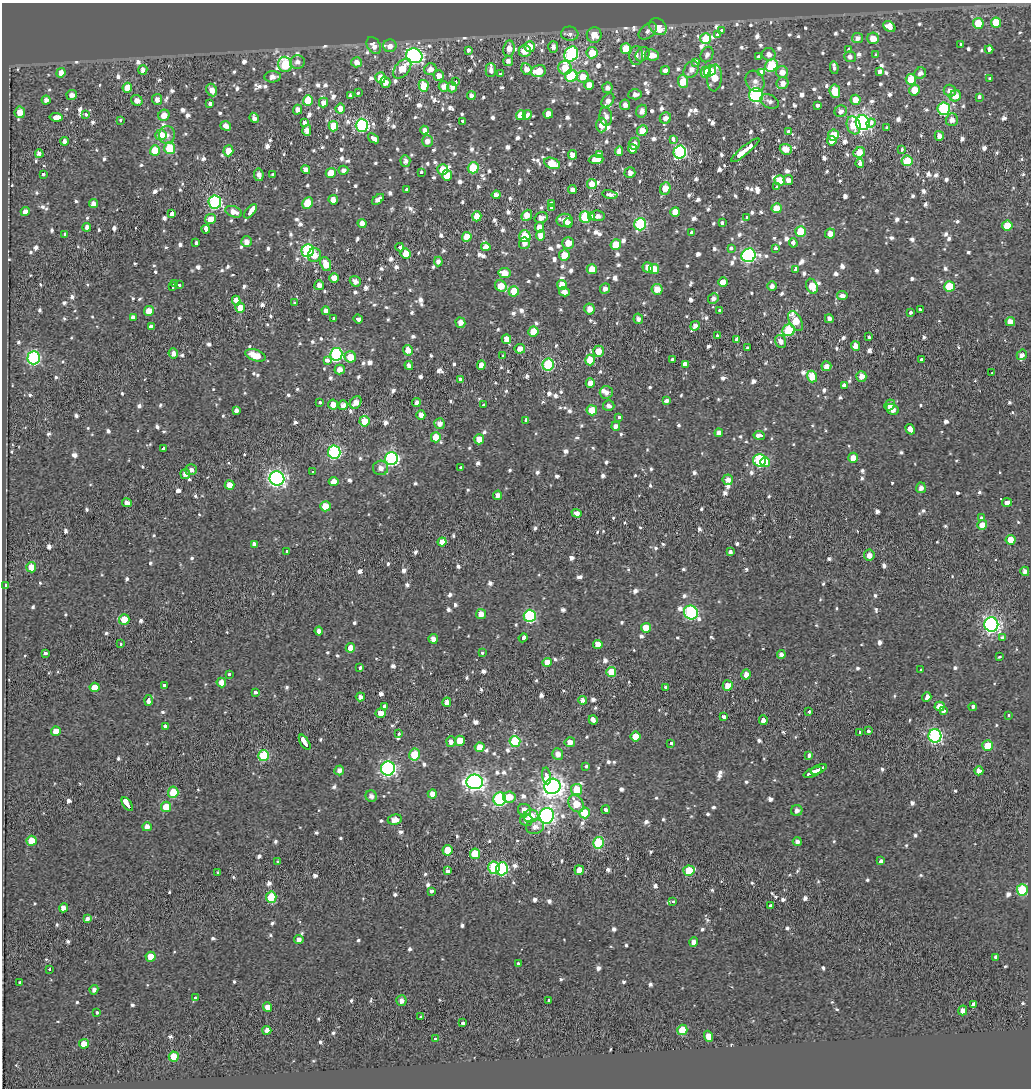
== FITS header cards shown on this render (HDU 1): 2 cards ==
NAXIS1  =                 1029
NAXIS2  =                 1086

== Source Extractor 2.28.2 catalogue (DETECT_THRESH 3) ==
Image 1029 x 1086 px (HDU 1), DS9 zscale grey, 1 PNG px = 1 image px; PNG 1033 x 1090 px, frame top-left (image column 1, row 1086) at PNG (2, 3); each listed source drawn as its Kron ellipse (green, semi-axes under 4 px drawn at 4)
Background -0.157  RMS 0.11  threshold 0.32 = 3 sigma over >= 5 px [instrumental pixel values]
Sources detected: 1261; of the 1261, the 500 brightest by FLUX_AUTO listed and drawn (761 fainter detections omitted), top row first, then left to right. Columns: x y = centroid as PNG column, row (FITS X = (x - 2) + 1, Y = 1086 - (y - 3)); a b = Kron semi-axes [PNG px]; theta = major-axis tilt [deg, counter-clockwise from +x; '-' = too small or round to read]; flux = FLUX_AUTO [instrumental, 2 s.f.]
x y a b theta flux
978 23 5 5 - 220
996 23 5 5 - 220
658 27 9 7 -39 140
889 27 6 5 - 420
722 30 4 3 - 52
648 31 10 6 41 37
570 34 9 7 -3 37
718 34 4 3 - 130
594 35 8 7 - 110
857 38 5 5 - 46
873 38 5 5 - 120
706 39 5 5 - 280
374 45 9 6 -58 63
961 45 3 3 - 65
390 46 6 6 - 65
529 47 5 5 - 110
553 47 6 5 - 43
509 49 8 5 82 70
626 49 5 5 - 240
849 49 4 3 - 61
989 49 4 3 - 370
468 50 3 3 - 100
525 51 6 6 - 86
592 53 5 5 - 170
571 54 8 6 59 1100
642 54 8 6 47 43
707 54 8 6 65 37
769 54 7 6 - 51
652 55 7 5 -7 83
876 55 3 3 - 41
414 56 8 7 - 1900
636 56 9 7 87 35
759 56 3 3 - 67
850 57 6 5 - 35
508 61 5 5 - 34
297 62 7 6 - 40
356 62 5 5 - 51
696 62 3 3 - 86
285 64 7 7 - 600
771 65 7 5 49 430
565 68 7 6 - 150
834 68 6 3 -79 60
402 69 11 7 50 140
430 69 6 5 - 64
526 69 6 5 - 53
143 70 5 4 - 50
491 70 7 5 -90 41
691 70 9 6 54 59
538 71 7 6 - 150
665 71 4 4 - 46
710 71 6 5 - 270
705 72 5 5 - 140
782 72 6 6 - 78
879 72 3 3 - 230
61 73 5 4 - 70
761 73 4 3 - 750
920 73 6 5 - 38
500 74 4 3 - 130
439 76 5 5 - 62
571 76 6 6 - 510
273 77 8 5 4 55
583 77 6 5 - 110
380 78 5 5 - 110
715 78 13 7 84 150
911 79 5 5 - 180
990 79 4 3 - 100
683 81 6 5 - 200
755 81 11 9 -62 51
385 82 5 5 - 59
456 82 3 3 - 49
782 83 6 6 - 55
589 85 5 4 - 94
424 86 6 5 - 220
444 86 5 5 - 64
452 87 5 5 - 44
127 88 5 5 - 150
607 88 5 5 - 40
212 90 6 5 - 61
915 90 5 5 - 120
835 91 7 5 -83 150
950 91 6 6 - 47
358 93 3 3 - 52
635 94 7 5 2 37
72 95 5 5 - 40
350 95 3 3 - 78
756 95 7 6 - 1400
471 96 4 4 - 40
955 96 6 5 - 110
979 97 3 3 - 160
157 99 5 5 - 44
46 100 4 4 - 41
137 100 6 5 - 44
608 100 8 5 52 39
856 100 5 5 - 99
308 101 5 5 - 310
770 101 10 6 -27 36
210 103 4 3 - 120
323 103 5 4 - 59
625 105 5 5 - 43
817 105 3 3 - 110
340 108 5 5 - 76
944 109 6 6 - 830
298 110 5 4 - 45
642 111 6 5 - 43
841 111 6 6 - 40
20 112 6 5 - 90
85 114 3 3 - 92
548 114 5 4 - 75
164 115 6 5 - 80
521 115 5 5 - 140
527 115 5 3 - 220
56 117 6 4 -9 580
606 117 9 6 -82 38
254 118 5 4 - 35
665 118 6 5 - 53
121 120 3 3 - 73
952 120 6 6 - 49
463 121 3 3 - 76
304 123 3 3 - 120
863 123 7 7 - 2800
871 123 4 3 - 61
362 125 6 6 - 1200
601 125 7 5 90 92
854 125 9 6 -71 150
226 126 5 4 - 52
333 126 5 5 - 190
887 127 3 3 - 79
307 130 5 4 - 57
424 130 4 4 - 39
642 131 5 5 - 100
788 131 3 3 - 59
161 135 5 5 - 150
167 135 9 8 - 43
833 135 5 5 - 140
939 136 5 4 - 57
373 138 6 3 -38 300
673 139 4 3 - 120
65 141 4 4 - 40
427 141 5 5 - 49
832 141 5 4 - 67
634 144 6 5 - 39
170 148 6 5 - 430
633 149 4 4 - 61
786 149 6 5 - 94
902 149 3 3 - 55
155 150 5 5 - 230
745 150 18 3 39 990
228 151 5 5 - 94
619 151 5 4 - 46
680 152 6 6 - 1200
859 152 6 5 - 120
39 154 4 4 - 39
572 155 5 4 - 71
600 155 4 3 - 610
596 159 7 4 5 120
405 161 6 5 - 35
907 161 5 5 - 330
552 163 8 5 -20 190
860 164 5 3 - 170
473 168 5 5 - 330
306 169 4 4 - 62
443 169 5 5 - 130
343 170 5 4 - 34
421 172 3 3 - 66
331 173 5 5 - 130
630 173 5 5 - 46
43 174 3 3 - 52
259 175 6 4 -82 39
273 175 4 3 - 96
447 175 5 5 - 170
780 180 5 5 - 130
788 180 5 5 - 47
592 184 5 5 - 120
777 187 3 3 - 110
665 189 6 5 - 140
406 190 3 3 - 98
572 190 4 4 - 40
496 195 4 4 - 61
610 195 7 4 -11 35
378 199 7 4 40 40
333 200 4 4 - 80
215 202 6 6 - 1100
307 203 6 5 - 200
551 203 3 3 - 63
93 204 4 4 - 46
552 208 3 3 - 89
777 208 5 5 - 140
251 211 8 3 50 430
25 212 4 4 - 49
234 212 9 5 -20 70
675 212 5 4 - 89
172 214 3 3 - 270
527 215 6 5 - 110
477 216 5 4 - 100
592 216 3 3 - 64
598 216 7 5 -7 33
585 217 6 5 - 480
747 217 3 3 - 60
541 218 7 5 15 49
210 219 5 5 - 100
565 220 8 6 0 90
362 223 4 4 - 64
568 223 5 4 - 33
722 223 4 3 - 93
640 224 6 6 - 810
1007 225 5 5 - 200
87 227 4 4 - 35
539 227 5 4 - 69
206 229 4 3 - 320
801 232 5 5 - 280
692 233 4 3 - 130
65 234 3 3 - 70
830 234 5 5 - 72
541 235 5 4 - 78
525 236 6 6 - 250
467 237 5 5 - 120
246 242 5 5 - 49
196 243 3 3 - 42
524 243 6 5 - 45
568 243 6 5 - 98
793 243 4 3 - 150
616 245 5 5 - 200
400 247 4 3 - 120
486 247 4 3 - 1600
731 248 4 3 - 91
775 249 3 3 - 71
308 251 6 6 - 1100
406 254 5 5 - 140
314 255 7 6 - 77
564 255 5 5 - 100
749 255 7 6 - 1600
438 261 5 4 - 34
326 264 7 5 -68 120
648 267 5 5 - 60
592 269 5 5 - 130
654 269 5 5 - 120
795 269 4 3 - 170
504 273 6 5 - 98
334 278 5 4 - 88
355 281 5 5 - 46
723 282 5 4 - 94
174 284 3 3 - 430
179 285 3 3 - 63
319 285 5 5 - 40
562 285 5 5 - 110
501 286 6 5 - 130
772 286 5 4 - 35
812 286 8 5 -67 150
950 286 5 5 - 270
172 287 3 3 - 350
605 288 5 5 - 39
657 289 5 5 - 83
514 291 5 5 - 170
564 292 5 4 - 51
842 295 5 4 - 43
713 298 5 5 - 34
236 301 5 3 - 740
295 302 3 3 - 62
240 308 5 4 - 110
589 309 5 5 - 64
720 310 3 3 - 46
920 310 3 3 - 84
149 311 5 5 - 130
326 311 4 4 - 46
910 313 3 3 - 110
133 317 4 4 - 36
334 318 3 3 - 99
358 319 5 3 - 190
638 319 5 4 - 34
829 319 4 4 - 38
795 321 11 6 -61 190
1010 322 5 4 - 59
460 323 5 4 - 61
151 326 4 3 - 120
695 326 5 4 - 48
789 330 6 5 - 540
533 331 5 5 - 130
718 336 4 3 - 110
869 337 3 3 - 36
506 339 5 4 - 68
737 340 4 3 - 490
781 341 6 5 - 47
855 346 5 4 - 63
748 348 3 3 - 200
520 349 5 5 - 51
408 350 5 5 - 93
598 351 5 5 - 99
173 353 5 5 - 44
336 354 6 6 - 1000
255 355 10 5 -18 140
1022 355 5 4 - 42
502 356 3 3 - 37
350 357 6 5 - 130
34 358 6 6 - 1100
673 359 3 3 - 53
921 359 3 3 - 92
328 360 4 3 - 140
590 360 5 5 - 180
548 364 6 5 - 740
685 364 4 3 - 500
409 365 4 4 - 37
481 365 5 4 - 63
826 366 5 5 - 46
340 369 5 5 - 57
992 373 3 3 - 86
861 376 5 5 - 61
812 377 6 5 - 140
460 379 4 3 - 120
590 383 4 4 - 58
844 385 4 3 - 98
606 392 6 6 - 38
666 401 4 3 - 100
320 402 3 3 - 48
356 402 7 5 50 64
416 403 4 4 - 33
333 404 5 5 - 62
343 405 5 5 - 51
484 405 3 3 - 63
609 405 6 5 - 35
890 405 6 5 - 34
892 409 7 5 -25 63
592 410 5 5 - 140
236 411 4 3 - 230
421 415 5 4 - 69
619 417 3 3 - 78
526 420 3 3 - 240
364 421 5 5 - 200
440 424 5 5 - 44
616 426 4 4 - 43
910 429 5 4 - 830
719 433 4 4 - 93
759 435 5 3 - 200
436 437 5 5 - 120
479 439 5 5 - 110
163 449 3 3 - 110
334 452 6 6 - 1200
853 458 5 5 - 77
392 459 6 6 - 1400
759 460 6 6 - 760
765 462 5 5 - 120
381 468 7 7 - 52
461 468 3 3 - 47
191 470 6 5 - 36
313 472 3 3 - 170
185 474 5 4 - 49
277 478 7 7 - 2600
728 480 5 5 - 51
334 482 5 4 - 69
230 485 5 4 - 100
921 488 5 5 - 41
497 495 5 4 - 42
1007 502 5 3 - 400
127 503 5 4 - 46
325 506 5 5 - 150
577 513 5 4 - 42
981 518 3 3 - 83
982 525 5 4 - 87
1010 540 5 5 - 110
442 542 4 4 - 84
254 545 4 3 - 240
287 551 3 3 - 34
730 552 3 3 - 110
869 555 5 5 - 49
31 567 5 5 - 130
1025 571 4 4 - 40
6 585 3 3 - 140
691 612 7 6 - 1100
481 614 5 5 - 69
530 616 6 6 - 940
124 619 5 5 - 140
991 624 7 7 - 2900
646 628 5 5 - 130
319 631 4 4 - 41
523 638 4 3 - 130
1002 638 3 3 - 87
433 639 5 4 - 54
120 644 3 3 - 57
598 644 5 4 - 79
350 648 5 4 - 74
45 653 3 3 - 110
482 653 3 3 - 64
781 654 4 4 - 36
1000 657 3 3 - 50
547 662 5 4 - 66
360 667 3 3 - 82
921 670 3 3 - 37
611 672 5 5 - 150
229 674 3 3 - 57
746 675 5 4 - 62
221 682 5 4 - 77
164 685 4 3 - 96
728 685 5 5 - 79
95 687 5 4 - 120
665 687 3 3 - 110
256 692 4 3 - 87
360 697 4 4 - 43
927 697 5 3 - 220
149 700 5 4 - 180
583 700 4 4 - 35
447 702 5 4 - 51
384 706 3 3 - 280
940 706 5 4 - 83
973 707 4 3 - 110
944 711 4 3 - 81
809 712 4 3 - 65
381 713 5 4 - 71
1008 716 3 3 - 69
723 717 4 3 - 130
593 720 5 3 - 320
763 720 5 3 - 900
165 726 3 3 - 93
56 731 5 4 - 75
868 731 3 3 - 79
860 733 3 3 - 74
399 734 3 3 - 42
636 736 5 5 - 140
935 736 6 6 - 1300
460 741 5 5 - 130
305 742 8 3 -58 450
451 742 5 4 - 45
515 742 5 5 - 430
570 742 5 5 - 56
671 743 3 3 - 150
988 745 5 5 - 280
480 747 5 4 - 99
558 754 6 5 - 53
415 755 6 5 - 290
264 756 5 5 - 510
809 756 4 3 - 130
586 767 4 3 - 55
388 768 7 7 - 1900
819 769 8 3 25 350
339 770 5 4 - 39
979 771 4 4 - 40
813 772 10 3 22 420
547 776 8 4 -80 630
475 782 8 7 - 3300
552 786 8 7 - 4700
576 790 5 5 - 190
173 792 5 5 - 210
432 794 4 4 - 64
371 796 6 5 - 37
509 797 6 5 - 110
500 799 6 6 - 920
127 804 8 3 -55 820
576 804 9 7 -55 140
166 807 5 5 - 150
524 810 6 6 - 81
606 810 4 3 - 80
797 810 6 5 - 35
584 813 5 5 - 290
531 816 7 6 - 130
547 816 8 7 - 2500
395 820 7 5 10 78
526 820 6 6 - 43
147 827 5 4 - 51
535 827 9 7 12 51
31 841 5 5 - 170
797 842 4 4 - 38
598 843 6 5 - 460
447 850 5 5 - 150
475 854 5 5 - 250
881 861 3 3 - 97
278 862 3 3 - 180
494 868 6 5 - 590
502 869 6 5 - 850
579 870 5 4 - 97
447 871 4 3 - 150
689 871 6 5 - 240
218 873 3 3 - 36
1022 890 5 5 - 440
431 891 3 3 - 87
271 897 5 5 - 370
673 901 3 3 - 43
771 905 4 3 - 210
63 908 4 4 - 57
87 919 3 3 - 100
299 939 4 4 - 50
694 942 4 4 - 46
151 957 5 5 - 92
996 957 3 3 - 370
518 964 3 3 - 58
50 970 3 3 - 110
20 983 3 3 - 110
94 990 5 4 - 33
195 998 4 3 - 78
401 1001 5 5 - 46
548 1001 3 3 - 74
973 1004 3 3 - 400
268 1007 5 4 - 82
963 1010 5 4 - 47
96 1012 3 3 - 49
420 1017 3 3 - 78
462 1023 3 3 - 110
267 1030 4 4 - 45
682 1030 5 5 - 200
708 1036 5 4 - 71
436 1039 4 3 - 73
84 1044 5 4 - 88
174 1056 5 5 - 140
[761 fainter detections neither listed nor drawn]